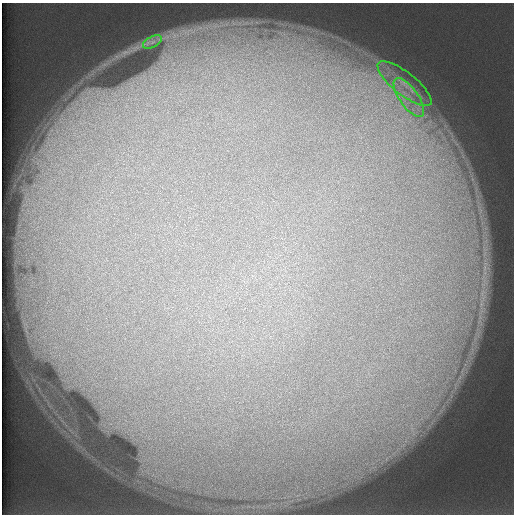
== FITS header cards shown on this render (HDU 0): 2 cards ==
NAXIS1  =                  512 /
NAXIS2  =                  512 /

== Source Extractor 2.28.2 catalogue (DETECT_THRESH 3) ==
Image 512 x 512 px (HDU 0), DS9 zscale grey, 1 PNG px = 1 image px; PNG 516 x 516 px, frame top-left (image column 1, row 512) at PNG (2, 3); each listed source drawn as its Kron ellipse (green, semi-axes under 4 px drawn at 4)
Background 124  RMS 5.6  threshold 16.7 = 3 sigma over >= 5 px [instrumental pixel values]
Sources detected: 3; all 3 listed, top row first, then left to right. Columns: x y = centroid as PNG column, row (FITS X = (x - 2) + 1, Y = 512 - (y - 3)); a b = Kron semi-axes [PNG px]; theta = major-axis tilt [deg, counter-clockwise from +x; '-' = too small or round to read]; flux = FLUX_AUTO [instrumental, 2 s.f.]
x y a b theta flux
152 42 10 5 27 1500
405 84 33 11 -38 11000
409 98 23 9 -55 8800